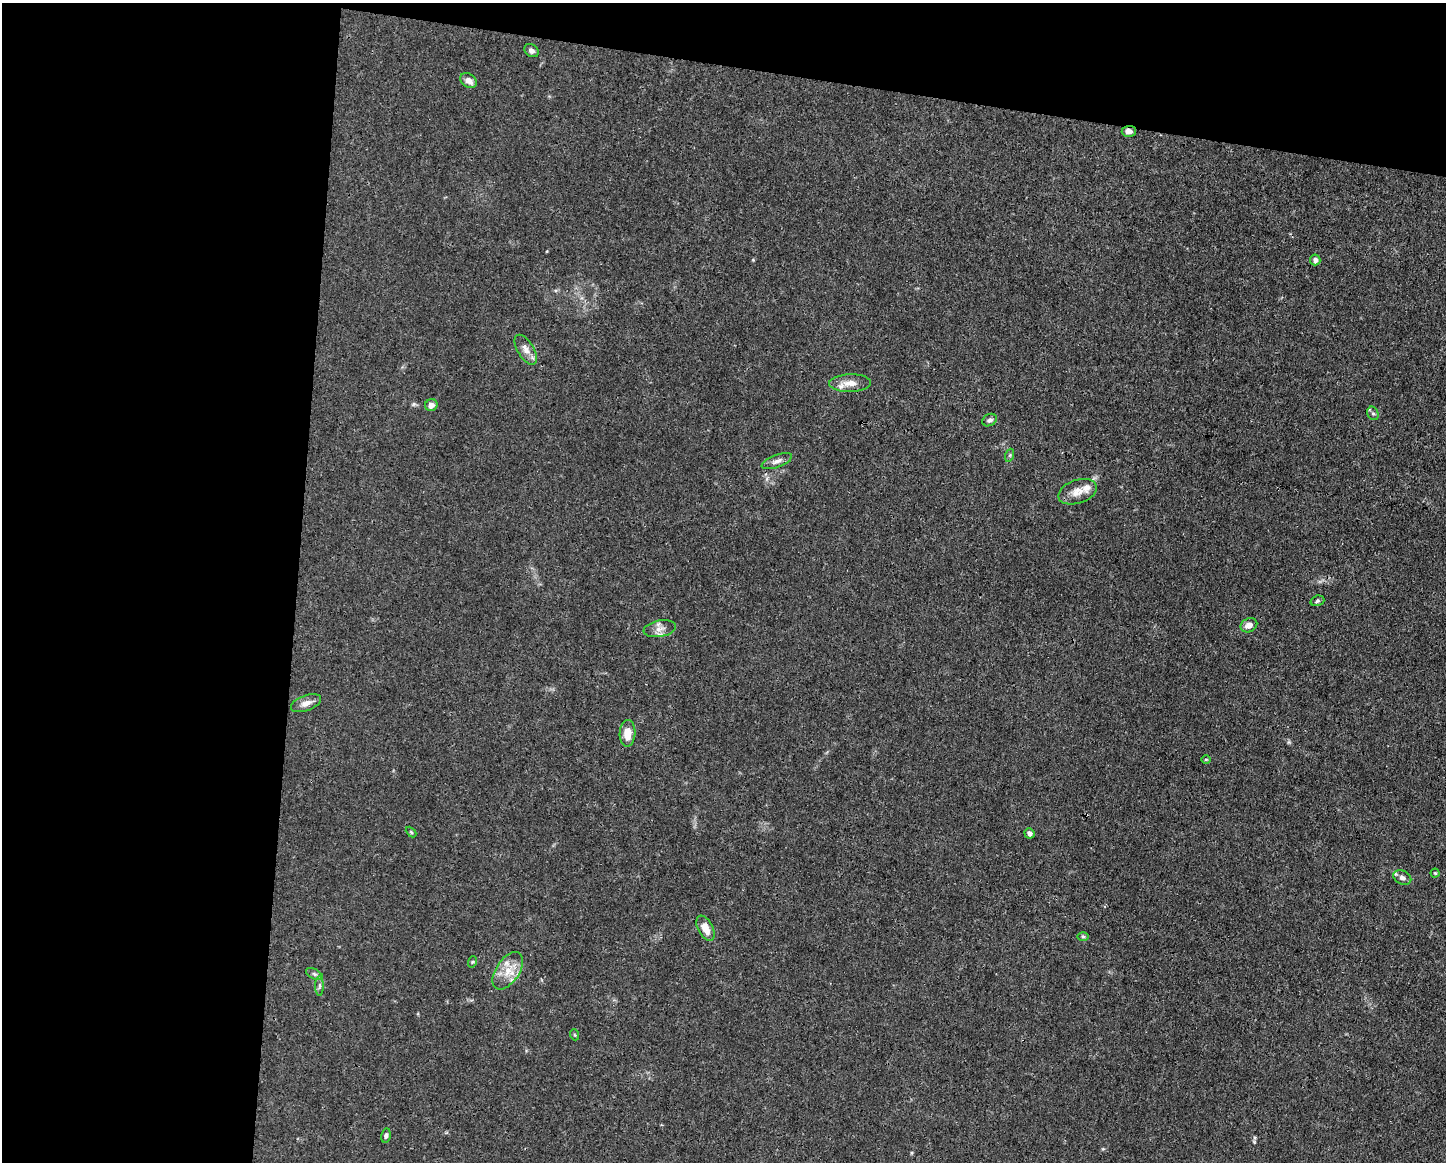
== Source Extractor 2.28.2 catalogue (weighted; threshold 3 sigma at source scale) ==
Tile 1 of 3 x 4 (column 1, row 1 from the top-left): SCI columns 112-1555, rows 3479-4638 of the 4666 x 4638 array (HDU 1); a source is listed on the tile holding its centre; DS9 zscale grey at full resolution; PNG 1448 x 1164 px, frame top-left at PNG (2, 3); each listed source drawn as its Kron ellipse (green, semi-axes under 4 px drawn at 4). Shown black and unused: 26% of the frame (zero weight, under 3 of 4 exposures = <1% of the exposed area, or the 3 px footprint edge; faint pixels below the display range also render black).
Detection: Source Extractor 2.28.2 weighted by HDU 2 'WHT'; one run over the whole footprint, this tile lists its part. Background 0.0154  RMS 0.0025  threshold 0.0113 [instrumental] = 3 sigma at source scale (4.5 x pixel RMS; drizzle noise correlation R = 1.50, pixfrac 1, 0.05/0.05 arcsec/px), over >= 5 px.
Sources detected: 32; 2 inside a brighter listed object's ellipse — not listed separately; the other 30 listed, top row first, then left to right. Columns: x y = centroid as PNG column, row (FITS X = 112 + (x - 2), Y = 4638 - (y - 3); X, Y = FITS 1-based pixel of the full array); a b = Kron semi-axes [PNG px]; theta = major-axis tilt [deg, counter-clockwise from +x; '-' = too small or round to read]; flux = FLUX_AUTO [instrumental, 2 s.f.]
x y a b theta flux
531 51 7 6 - 0.88
469 81 9 6 -34 1.7
1129 131 7 5 2 1
1315 260 5 5 - 0.86
526 350 17 8 -58 1.9
850 383 21 9 2 2.7
431 405 6 6 - 1.3
1373 413 7 5 -66 0.5
990 420 8 6 29 0.75
1010 455 7 4 72 0.41
777 461 16 6 20 1.3
1077 492 20 11 18 2.9
1317 601 7 5 18 0.47
1249 625 8 6 26 1.6
660 629 16 8 10 1.8
306 703 16 7 20 1.7
627 733 13 8 88 3.1
1206 759 5 3 - 0.25
411 832 6 3 -45 0.28
1029 833 5 5 - 1
1435 873 4 4 - 0.28
1402 878 9 6 -26 1
705 928 13 7 -63 2.8
1083 936 6 4 -1 0.36
472 962 6 3 71 0.29
508 971 21 11 56 4.3
314 974 9 5 -27 0.59
319 986 10 4 -90 0.69
575 1035 5 3 - 0.23
386 1136 7 4 79 0.56
Overlapping masked pixels (flux is a lower limit): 1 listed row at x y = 1129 131